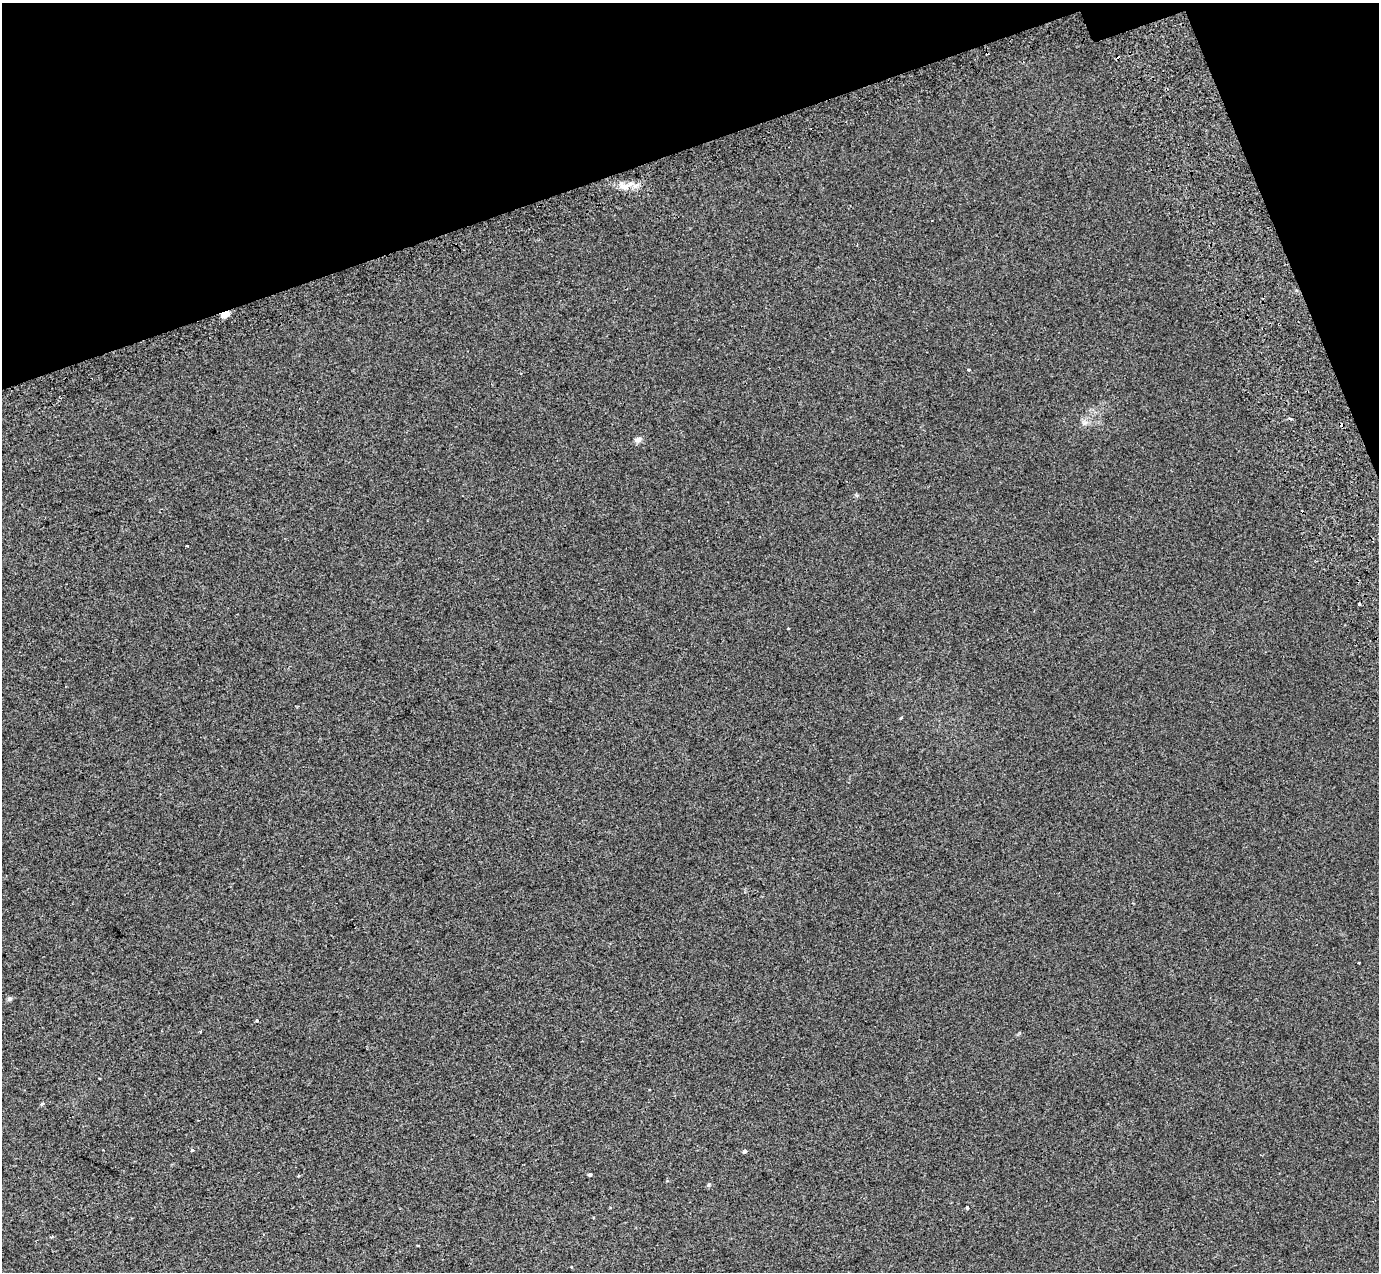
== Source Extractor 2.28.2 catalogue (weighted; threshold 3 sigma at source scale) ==
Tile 3 of 4 x 4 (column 3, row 1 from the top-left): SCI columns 2857-4233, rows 4038-5307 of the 5712 x 5475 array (HDU 1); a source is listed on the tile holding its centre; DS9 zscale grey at full resolution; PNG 1381 x 1274 px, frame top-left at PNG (2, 3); no overlay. Shown black and unused: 15% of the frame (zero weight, under 2 of 3 exposures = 6% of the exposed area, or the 3 px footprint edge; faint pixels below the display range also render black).
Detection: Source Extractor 2.28.2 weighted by HDU 2 'WHT'; one run over the whole footprint, this tile lists its part. Background 0.00395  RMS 0.007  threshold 0.0313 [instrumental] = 3 sigma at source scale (4.5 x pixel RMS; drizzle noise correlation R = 1.50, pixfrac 1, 0.0396/0.0396 arcsec/px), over >= 5 px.
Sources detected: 21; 3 cosmic-ray / hot-pixel residue — not listed; the other 18 listed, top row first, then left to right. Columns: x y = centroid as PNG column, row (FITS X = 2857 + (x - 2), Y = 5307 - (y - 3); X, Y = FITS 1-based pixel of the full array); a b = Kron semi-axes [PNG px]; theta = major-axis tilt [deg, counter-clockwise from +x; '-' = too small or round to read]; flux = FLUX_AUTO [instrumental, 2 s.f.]
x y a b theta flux
623 186 15 8 -18 6
225 314 5 4 - 16
968 369 4 3 - 0.83
1342 425 4 4 - 2.9
638 439 10 7 18 2.2
187 545 3 3 - 1.9
901 718 5 3 - 0.56
1359 963 3 3 - 1.9
9 999 6 5 - 1.5
257 1021 3 3 - 2.6
200 1031 3 3 - 2.2
42 1104 6 3 20 0.69
192 1150 3 3 - 4
744 1151 4 4 - 1.8
590 1175 3 3 - 28
709 1185 6 5 - 1
967 1208 4 3 - 0.67
52 1237 3 2 - 1
Overlapping masked pixels (flux is a lower limit): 2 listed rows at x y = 225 314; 1342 425